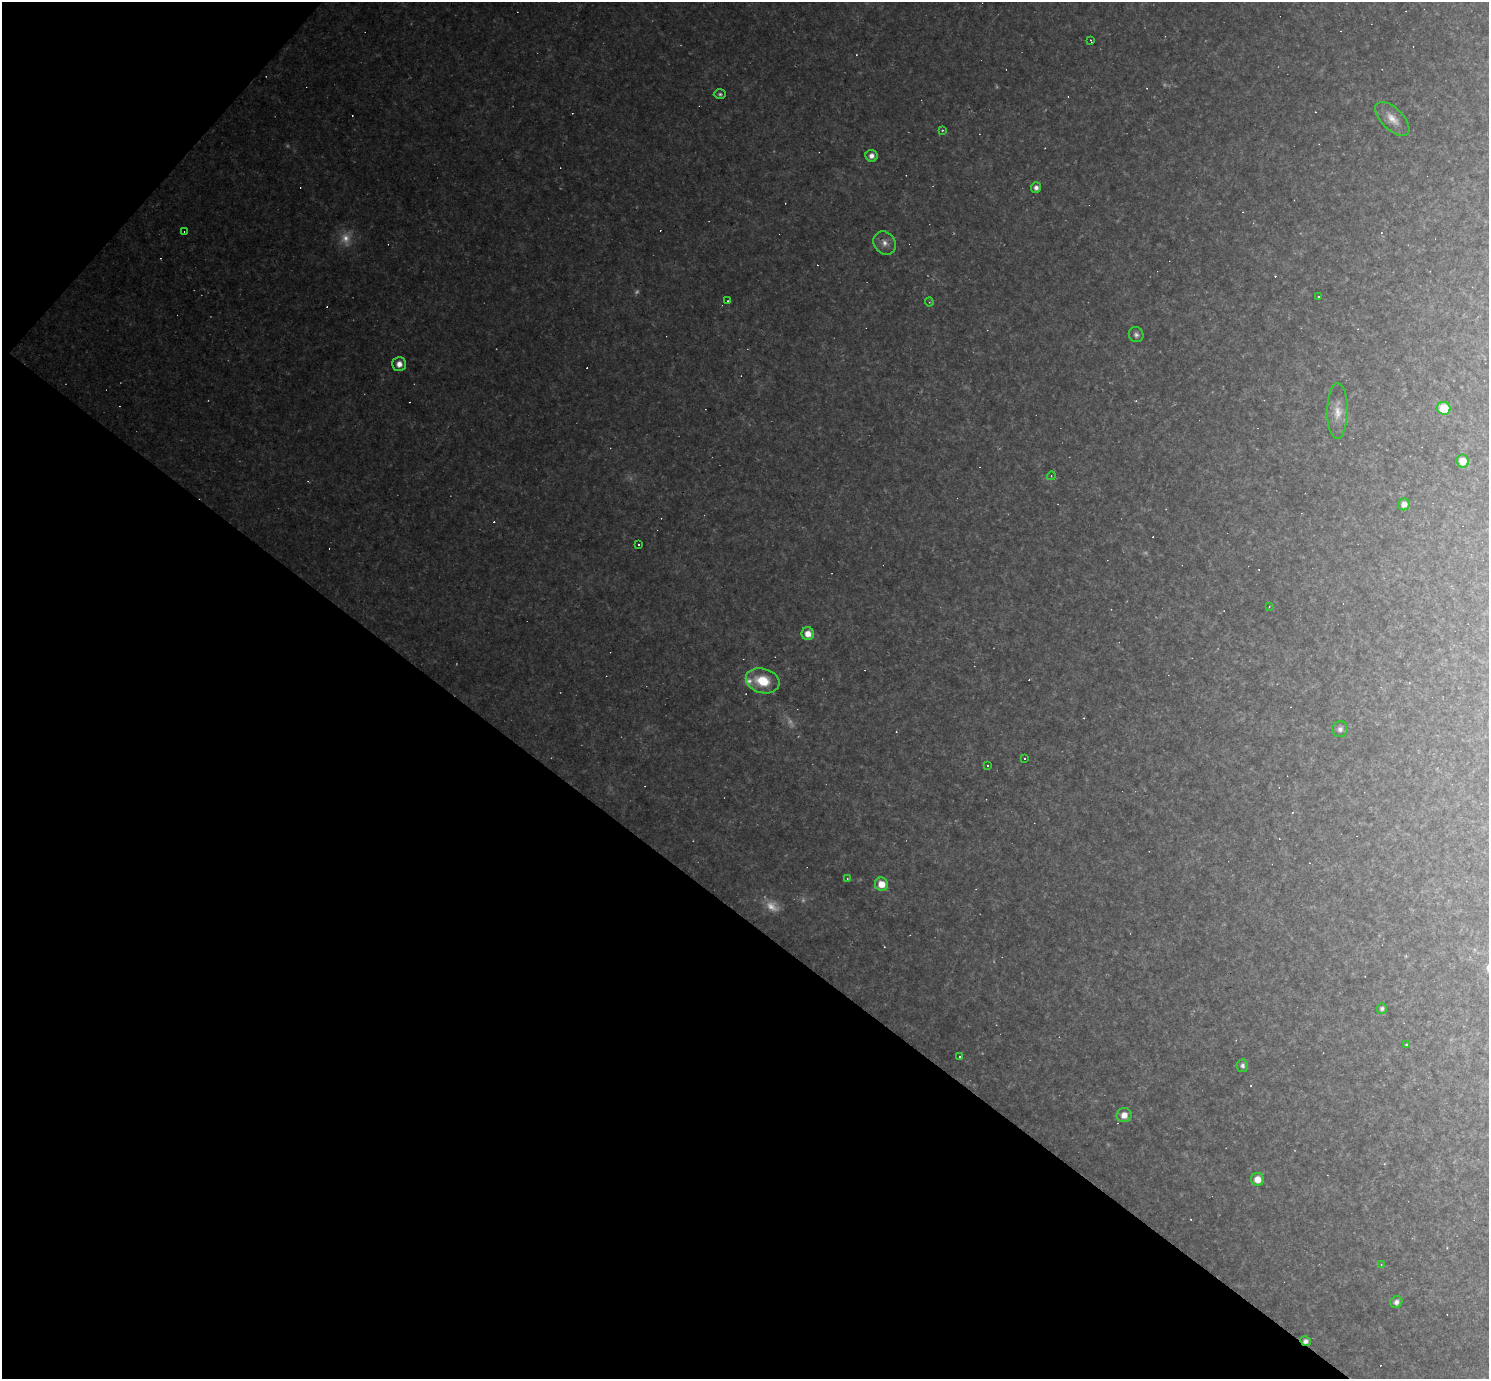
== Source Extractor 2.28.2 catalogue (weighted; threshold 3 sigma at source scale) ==
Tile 9 of 4 x 4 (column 1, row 3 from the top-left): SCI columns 1-1487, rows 1671-3047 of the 5949 x 5952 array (HDU 1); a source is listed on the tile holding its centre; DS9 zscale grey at full resolution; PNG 1491 x 1381 px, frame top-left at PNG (2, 2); each listed source drawn as its Kron ellipse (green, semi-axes under 4 px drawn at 4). Shown black and unused: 37% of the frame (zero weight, under 2 of 3 exposures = <1% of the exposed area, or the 3 px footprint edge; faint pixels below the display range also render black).
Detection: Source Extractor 2.28.2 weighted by HDU 2 'WHT'; one run over the whole footprint, this tile lists its part. Background 0.0987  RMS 0.01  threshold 0.0455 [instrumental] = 3 sigma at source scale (4.5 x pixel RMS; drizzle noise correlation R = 1.50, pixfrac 1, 0.05/0.05 arcsec/px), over >= 5 px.
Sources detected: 79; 8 too faint to see at this stretch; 34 cosmic-ray / hot-pixel residue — neither listed nor drawn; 1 inside a brighter listed object's ellipse — not listed separately; the other 36 listed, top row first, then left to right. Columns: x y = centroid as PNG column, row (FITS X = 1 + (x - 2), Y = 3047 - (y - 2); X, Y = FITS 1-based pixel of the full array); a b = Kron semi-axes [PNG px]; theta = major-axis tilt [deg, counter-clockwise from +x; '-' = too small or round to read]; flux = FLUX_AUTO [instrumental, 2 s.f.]
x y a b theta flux
1091 40 4 2 - 1.4
720 94 6 4 0 2.2
1392 119 21 11 -45 14
942 130 3 3 - 0.94
871 156 6 6 - 5.8
1036 188 5 5 - 4.7
184 232 3 2 - 0.56
885 243 12 10 -54 8.5
1318 296 3 2 - 1
728 301 3 3 - 0.92
929 302 4 4 - 1.1
1136 335 8 7 - 3.7
399 364 7 7 - 9
1444 408 7 6 - 37
1337 411 28 10 89 15
1463 461 6 6 - 19
1051 476 4 3 - 0.86
1404 504 6 5 - 7.3
638 545 3 3 - 3.5
1269 607 3 2 - 0.65
808 634 6 6 - 11
763 681 17 12 -15 34
1340 729 8 7 - 4.2
1024 759 3 3 - 4.5
987 765 3 3 - 3
847 879 4 3 - 1.1
881 884 7 6 - 17
1382 1008 5 5 - 3.3
1406 1045 3 3 - 1.3
959 1057 3 3 - 1.7
1242 1066 6 5 - 3.3
1124 1115 7 7 - 10
1258 1179 6 6 - 14
1381 1264 4 3 - 0.92
1396 1302 6 5 - 4.5
1306 1341 5 5 - 4.4
Overlapping masked pixels (flux is a lower limit): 1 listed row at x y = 1306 1341